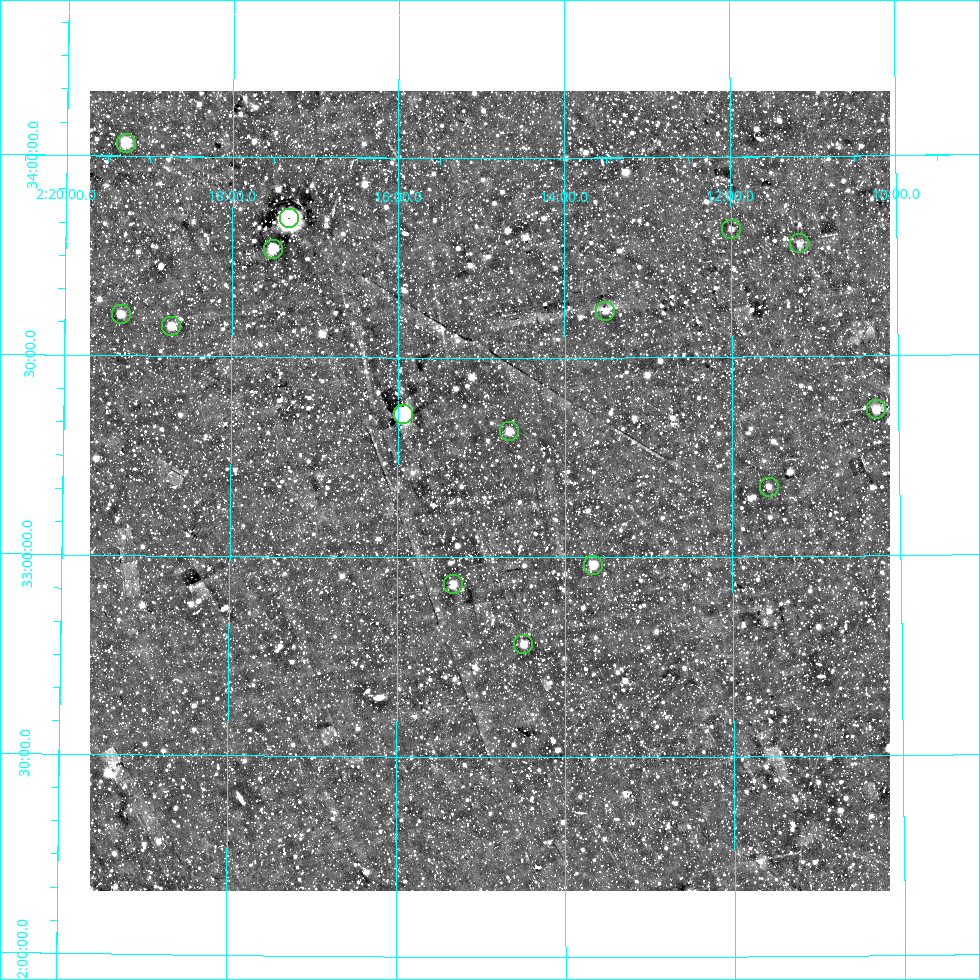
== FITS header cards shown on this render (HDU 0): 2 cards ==
NAXIS1  =                  800
NAXIS2  =                  800

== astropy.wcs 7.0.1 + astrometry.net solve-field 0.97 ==
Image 800 x 800 px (HDU 0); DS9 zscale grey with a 90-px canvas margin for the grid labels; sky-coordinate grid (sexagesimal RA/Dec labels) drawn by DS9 from the SOLVED WCS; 15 Tycho-2 reference stars matched to detected sources circled (green)
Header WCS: RA---AIT/DEC--AIT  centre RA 02:14:54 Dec +33:10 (33.72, +33.17 deg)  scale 9 arcsec/px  FOV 120.0' x 120.0'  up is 0 deg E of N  parity normal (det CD < 0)
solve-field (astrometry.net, Tycho-2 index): SOLVED blind (the header's WCS was not the basis of the solution)
Solved WCS: RA---TAN-SIP/DEC--TAN-SIP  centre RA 02:14:54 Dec +33:10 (33.72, +33.17 deg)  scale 9 arcsec/px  FOV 120.0' x 120.1'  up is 0 deg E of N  parity normal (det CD < 0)
Header WCS and blind solve agree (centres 0.44 arcsec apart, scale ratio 0.9999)
Tycho-2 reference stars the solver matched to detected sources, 15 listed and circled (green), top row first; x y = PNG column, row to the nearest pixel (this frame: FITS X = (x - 90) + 1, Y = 800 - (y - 91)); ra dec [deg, ICRS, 3 dp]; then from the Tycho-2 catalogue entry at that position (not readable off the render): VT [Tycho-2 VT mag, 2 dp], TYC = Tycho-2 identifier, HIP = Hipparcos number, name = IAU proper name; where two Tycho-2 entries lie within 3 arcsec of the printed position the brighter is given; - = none
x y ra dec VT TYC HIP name
126 143 34.821 +34.033 7.99 2318-764-1 10820 -
289 218 34.329 +33.847 4.00 2318-1875-1 10670 -
731 229 32.998 +33.820 9.74 2317-75-1 - -
799 243 32.794 +33.782 9.31 2317-79-1 10202 -
273 249 34.375 +33.771 8.19 2318-59-1 10684 -
605 311 33.377 +33.617 8.63 2313-1351-1 - -
121 314 34.832 +33.604 8.22 2314-1642-1 10823 -
171 326 34.680 +33.576 8.86 2314-888-1 - -
876 409 32.567 +33.365 8.03 2313-1835-1 10130 -
403 414 33.985 +33.359 5.25 2314-1819-1 10559 -
509 431 33.666 +33.316 8.71 2313-718-1 10450 -
769 487 32.891 +33.174 9.91 2313-838-1 - -
593 565 33.417 +32.981 8.61 2313-1500-1 10373 -
453 584 33.835 +32.934 8.86 2314-994-1 - -
523 644 33.624 +32.784 8.77 2313-1216-1 - -